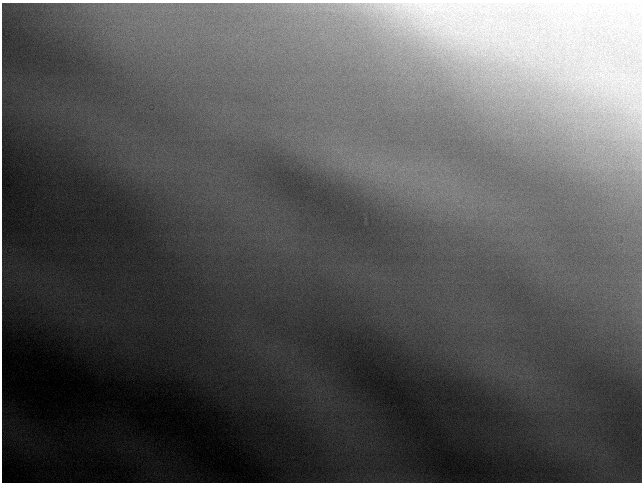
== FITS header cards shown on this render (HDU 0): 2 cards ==
NAXIS1  =                  640 / length of data axis 1
NAXIS2  =                  480 / length of data axis 2

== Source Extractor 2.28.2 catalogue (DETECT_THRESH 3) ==
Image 640 x 480 px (HDU 0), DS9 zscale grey, 1 PNG px = 1 image px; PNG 644 x 484 px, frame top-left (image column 1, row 480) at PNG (2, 3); no overlay
Background 179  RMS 1.8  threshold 5.46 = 3 sigma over >= 5 px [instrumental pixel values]
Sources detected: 5; all 5 listed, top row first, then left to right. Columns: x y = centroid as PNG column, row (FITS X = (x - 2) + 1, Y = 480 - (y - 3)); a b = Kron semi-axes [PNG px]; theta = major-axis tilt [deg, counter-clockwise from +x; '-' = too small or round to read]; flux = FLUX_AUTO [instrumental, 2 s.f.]
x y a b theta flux
397 8 9 5 45 510
435 24 16 15 - 3500
456 32 15 9 -36 2000
443 33 19 6 22 1700
349 168 8 4 72 490